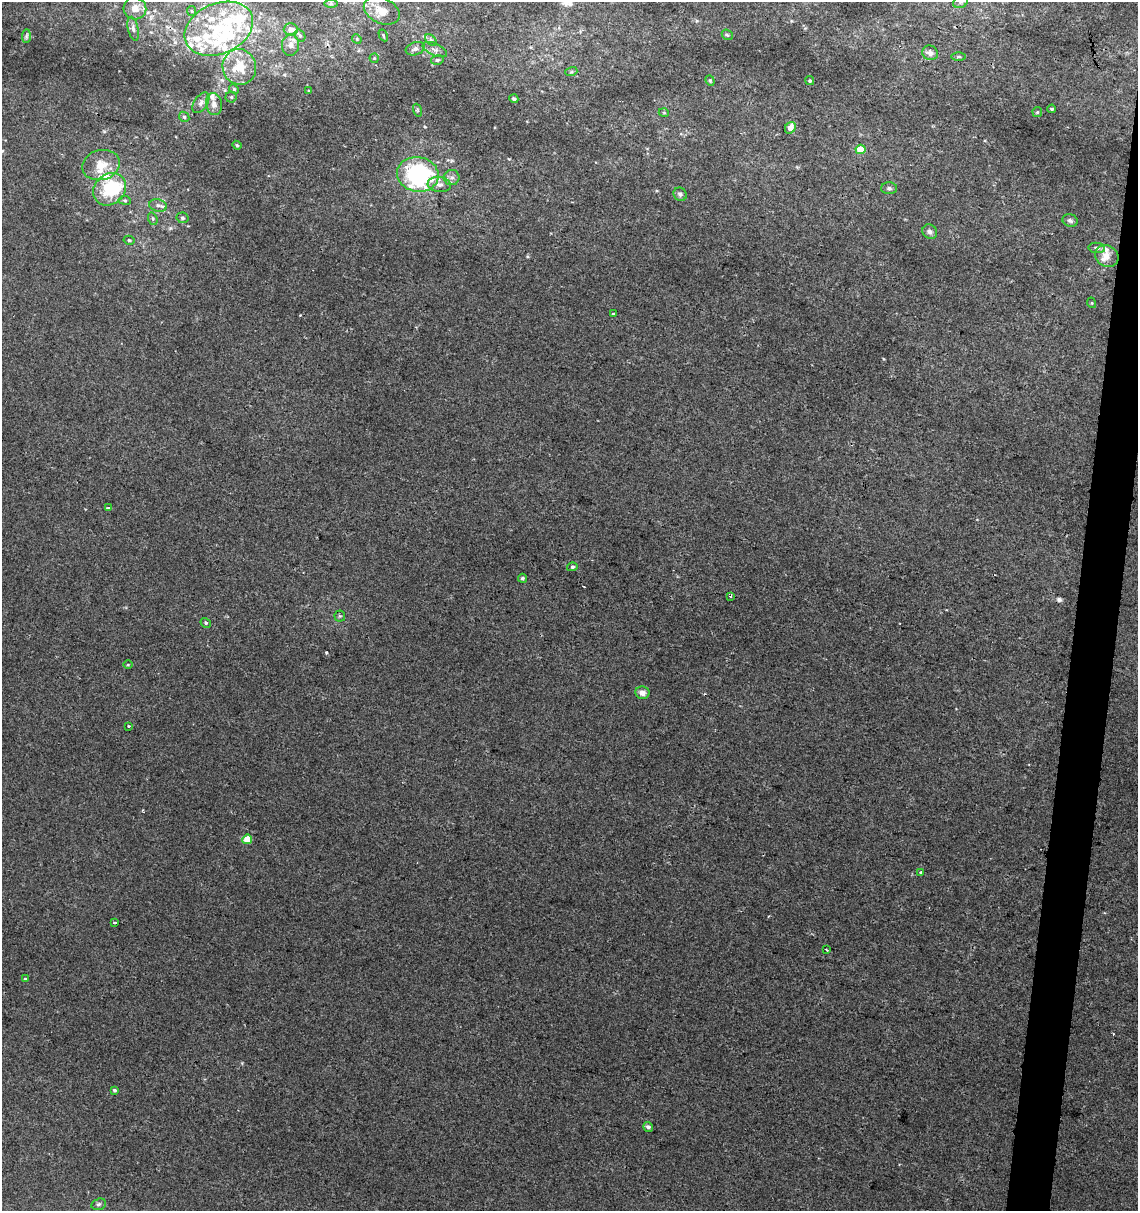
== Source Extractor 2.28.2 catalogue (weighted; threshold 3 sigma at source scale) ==
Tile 10 of 4 x 4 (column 2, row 3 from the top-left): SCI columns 1363-2498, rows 1219-2427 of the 5057 x 4845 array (HDU 1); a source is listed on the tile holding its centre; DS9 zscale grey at full resolution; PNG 1140 x 1213 px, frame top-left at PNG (2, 2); each listed source drawn as its Kron ellipse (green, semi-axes under 4 px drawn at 4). Shown black and unused: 3% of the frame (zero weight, under 2 of 3 exposures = <1% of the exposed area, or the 3 px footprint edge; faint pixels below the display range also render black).
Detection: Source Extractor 2.28.2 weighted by HDU 2 'WHT'; one run over the whole footprint, this tile lists its part. Background 0.0117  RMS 0.0051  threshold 0.0231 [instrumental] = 3 sigma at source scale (4.5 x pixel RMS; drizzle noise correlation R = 1.50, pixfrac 1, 0.0396/0.0396 arcsec/px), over >= 5 px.
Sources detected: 97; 3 inside a brighter object's white glare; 2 cosmic-ray / hot-pixel residue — neither listed nor drawn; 18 inside a brighter listed object's ellipse — not listed separately; the other 74 listed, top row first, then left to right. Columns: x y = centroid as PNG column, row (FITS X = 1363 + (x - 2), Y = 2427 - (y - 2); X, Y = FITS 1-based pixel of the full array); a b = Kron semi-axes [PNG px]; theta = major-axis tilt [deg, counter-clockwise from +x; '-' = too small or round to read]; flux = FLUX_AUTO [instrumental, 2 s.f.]
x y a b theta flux
960 2 7 5 20 1.4
331 3 6 4 0 0.89
135 8 11 11 - 4.4
192 11 5 4 - 0.61
382 11 19 12 -26 8.2
133 29 12 5 -77 1.7
219 29 36 25 24 37
291 29 7 6 - 3.3
383 35 6 3 -61 0.61
727 35 6 5 - 0.73
26 36 7 4 89 0.97
300 36 6 5 - 0.82
357 39 5 4 - 0.58
431 40 7 4 -44 1.1
291 45 10 8 85 2.9
415 49 10 6 20 1.9
435 50 13 6 -23 2
930 53 8 7 - 2.5
959 57 7 3 0 0.78
374 58 4 4 - 0.61
437 60 6 5 - 0.87
239 67 18 17 - 14
571 72 6 4 18 0.7
710 81 5 4 - 0.73
810 81 5 4 - 0.86
234 89 5 4 - 0.66
309 91 3 3 - 0.45
231 97 5 5 - 0.8
514 99 4 4 - 1.1
201 103 11 6 57 2
214 104 11 8 -80 3
1052 109 4 3 - 0.79
417 110 7 4 -71 0.74
1037 112 5 5 - 0.65
664 113 5 3 - 0.46
184 117 5 4 - 0.77
790 128 6 5 - 3.7
237 145 4 4 - 0.6
860 149 5 4 - 13
101 165 19 15 14 9.7
418 174 21 17 -10 69
452 177 8 7 - 2.1
439 184 12 7 -7 2.7
889 188 8 6 -2 1.2
110 189 17 15 44 24
680 194 7 6 - 1.6
125 200 6 4 -8 0.78
158 205 9 6 -11 2
182 218 6 5 - 0.89
153 219 6 4 -72 0.83
1070 221 8 6 -18 1.4
930 232 8 6 -44 1.8
129 240 5 4 - 0.93
1097 248 8 5 -10 1.5
1107 256 12 10 -31 4.6
1092 303 5 3 - 0.48
613 314 3 3 - 2.8
108 508 4 2 - 0.72
572 567 5 4 - 0.94
522 578 4 4 - 0.97
730 596 3 3 - 1.7
340 616 5 5 - 0.83
206 623 5 4 - 0.91
128 665 4 3 - 0.45
642 693 7 6 - 3
129 726 3 3 - 1.5
247 839 5 4 - 12
921 872 4 3 - 0.69
115 923 3 3 - 1.3
827 950 3 2 - 0.46
25 979 4 3 - 0.72
114 1090 4 3 - 0.81
648 1127 5 4 - 1.5
99 1204 7 5 17 1.2
Isophote crosses this tile's border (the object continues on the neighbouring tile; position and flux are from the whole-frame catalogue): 1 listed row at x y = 960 2
Unlisted compact peaks at least as high as the median listed source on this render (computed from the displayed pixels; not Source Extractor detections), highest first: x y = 326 652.